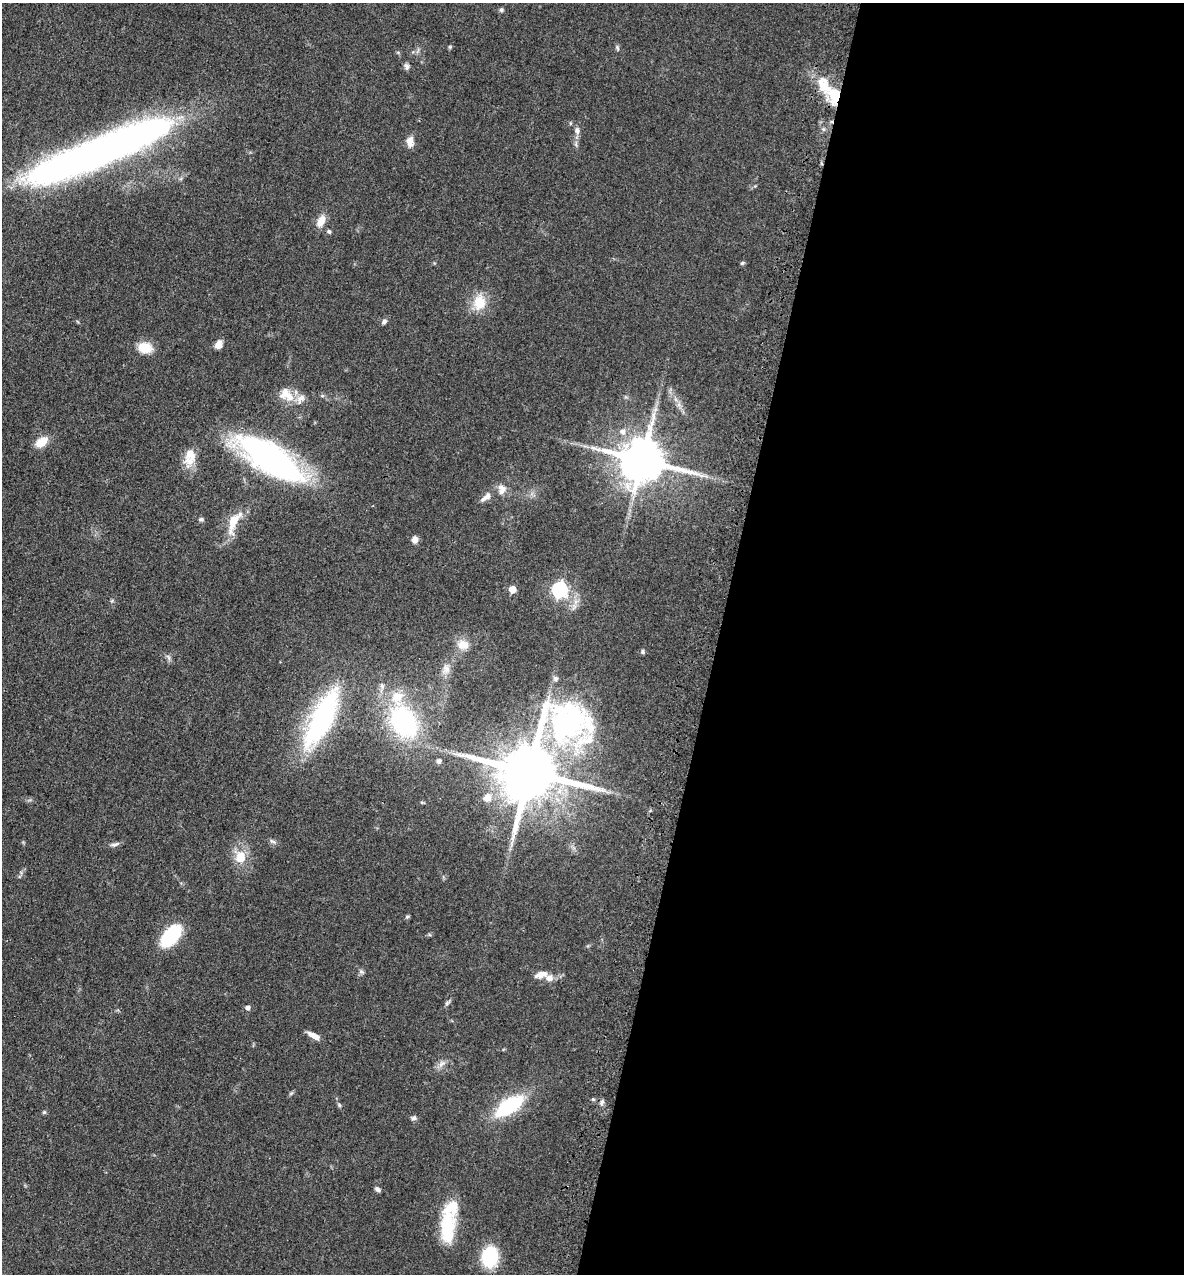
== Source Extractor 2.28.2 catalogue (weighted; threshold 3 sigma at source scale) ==
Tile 12 of 4 x 4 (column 4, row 3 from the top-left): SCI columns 3866-5047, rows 1343-2614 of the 5248 x 5228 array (HDU 1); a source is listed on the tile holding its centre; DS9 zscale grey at full resolution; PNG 1186 x 1276 px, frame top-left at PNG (2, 3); no overlay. Shown black and unused: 39% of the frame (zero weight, under 3 of 4 exposures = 6% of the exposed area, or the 3 px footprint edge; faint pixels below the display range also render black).
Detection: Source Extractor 2.28.2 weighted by HDU 2 'WHT'; one run over the whole footprint, this tile lists its part. Background 0.0402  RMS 0.0049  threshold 0.0219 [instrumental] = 3 sigma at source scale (4.5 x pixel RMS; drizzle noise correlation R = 1.50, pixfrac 1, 0.05/0.05 arcsec/px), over >= 5 px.
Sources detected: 67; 2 inside a brighter object's white glare — not listed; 5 inside a brighter listed object's ellipse — not listed separately; the other 60 listed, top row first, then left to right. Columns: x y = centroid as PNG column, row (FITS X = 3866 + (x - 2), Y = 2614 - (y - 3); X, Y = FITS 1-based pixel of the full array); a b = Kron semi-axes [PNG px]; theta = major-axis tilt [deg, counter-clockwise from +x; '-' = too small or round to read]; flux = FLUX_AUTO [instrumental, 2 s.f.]
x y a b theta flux
501 10 6 5 - 0.93
450 47 5 4 - 0.72
617 48 7 4 -70 0.83
407 66 10 6 -77 1.4
824 85 26 14 -66 14
577 131 9 8 - 1.9
410 141 12 8 -90 4
93 153 150 29 21 300
321 221 17 9 63 4.8
329 232 5 4 - 1.2
742 263 6 5 - 0.72
479 303 16 13 87 11
384 321 7 6 - 1.3
219 345 10 8 61 3.3
145 348 16 11 -5 8.8
285 393 19 15 61 6.6
322 396 5 5 - 0.76
301 399 15 9 56 3.4
655 410 7 4 19 1.1
622 432 8 7 - 2.6
42 442 13 9 36 7.9
190 454 19 16 -72 7.4
271 459 55 19 -32 210
642 460 13 12 - 2200
502 489 15 10 83 4
486 497 18 7 36 3.5
201 519 7 5 -9 0.95
234 522 34 12 66 11
415 540 8 6 71 2.7
512 589 5 5 - 8.7
559 590 7 6 - 120
463 645 14 11 -7 5.6
643 652 6 4 -77 0.78
168 657 10 4 -60 1.2
446 669 14 9 -80 3.3
556 679 7 7 - 1.5
322 719 61 20 64 90
404 722 32 23 -59 64
439 761 5 5 - 1.5
530 771 29 17 49 4700
487 798 9 8 - 4.3
273 841 11 4 -20 1.2
115 844 14 5 14 1.5
240 857 15 12 69 8.9
407 917 6 4 2 0.65
171 936 15 9 49 57
361 972 7 6 - 1.1
541 974 14 7 18 4.1
447 1003 7 5 48 0.95
248 1008 5 5 - 1.8
314 1036 14 5 -29 4.2
442 1064 13 6 46 2.4
602 1102 8 6 62 1.3
339 1105 6 4 -49 0.73
509 1106 30 14 34 36
44 1112 5 5 - 0.72
414 1118 8 6 6 1.1
378 1189 7 4 -35 1.4
448 1223 33 20 75 22
489 1257 19 15 85 25